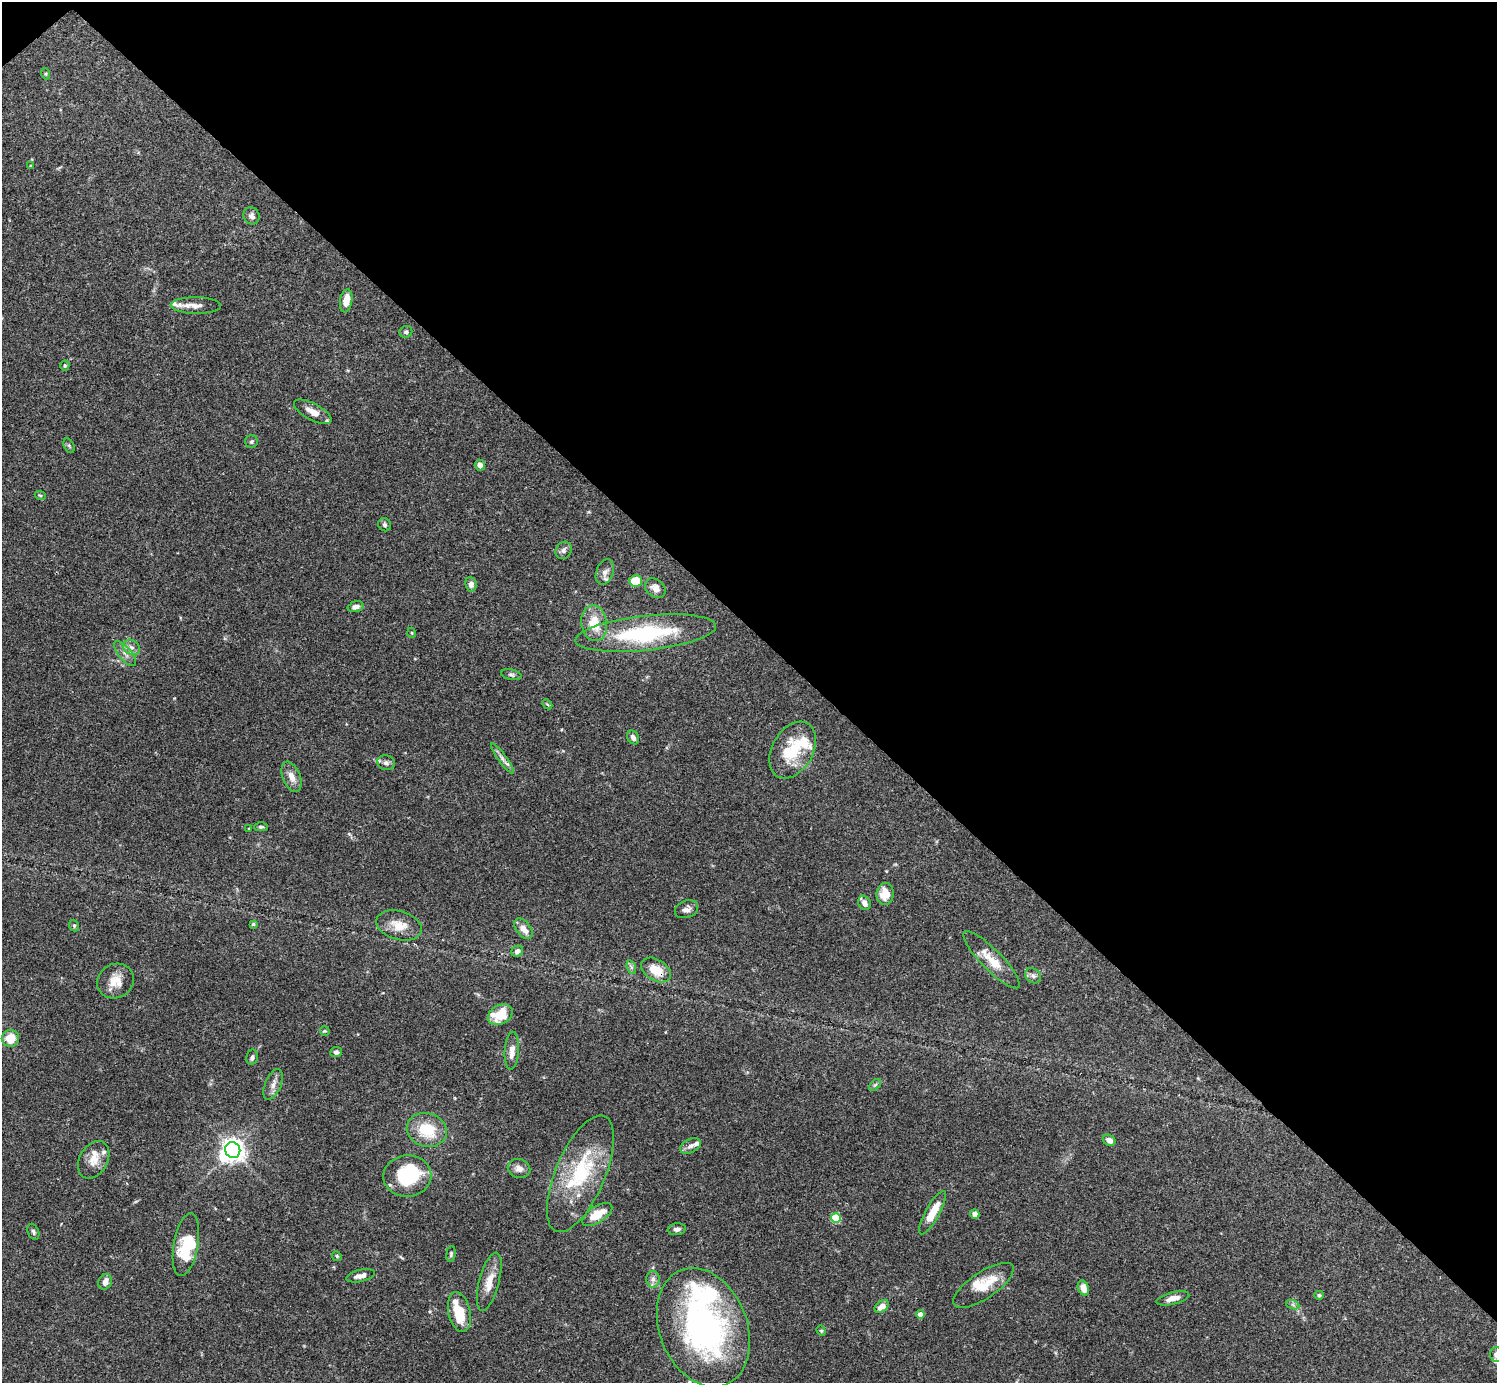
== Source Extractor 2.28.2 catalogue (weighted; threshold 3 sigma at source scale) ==
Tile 3 of 4 x 4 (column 3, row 1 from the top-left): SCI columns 2990-4484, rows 4301-5681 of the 5981 x 5981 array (HDU 1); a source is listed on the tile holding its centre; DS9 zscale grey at full resolution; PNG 1499 x 1385 px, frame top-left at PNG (2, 2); each listed source drawn as its Kron ellipse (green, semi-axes under 4 px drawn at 4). Shown black and unused: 46% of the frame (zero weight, under 3 of 4 exposures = <1% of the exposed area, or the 3 px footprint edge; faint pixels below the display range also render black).
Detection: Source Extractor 2.28.2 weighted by HDU 2 'WHT'; one run over the whole footprint, this tile lists its part. Background 0.0728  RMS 0.0032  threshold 0.0145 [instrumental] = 3 sigma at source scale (4.5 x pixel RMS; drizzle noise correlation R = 1.50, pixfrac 1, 0.05/0.05 arcsec/px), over >= 5 px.
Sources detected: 100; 3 inside a brighter object's white glare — neither listed nor drawn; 11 inside a brighter listed object's ellipse — not listed separately; the other 86 listed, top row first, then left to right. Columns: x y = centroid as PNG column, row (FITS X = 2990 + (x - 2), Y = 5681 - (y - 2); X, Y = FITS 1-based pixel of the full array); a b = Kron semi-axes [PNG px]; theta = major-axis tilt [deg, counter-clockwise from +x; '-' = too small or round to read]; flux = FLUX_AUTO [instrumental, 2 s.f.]
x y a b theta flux
46 74 5 3 - 0.36
31 166 4 4 - 0.57
251 216 9 7 -59 1.4
346 301 12 6 80 3.6
196 306 25 8 -1 2.9
406 332 6 6 - 0.79
65 366 5 4 - 0.44
313 412 21 8 -28 3.9
251 442 6 6 - 0.66
69 446 8 5 -65 0.5
480 465 5 5 - 1.5
40 495 5 3 - 0.33
385 525 7 6 - 0.74
563 550 9 7 54 1.2
605 572 13 8 70 1.8
636 581 6 5 - 7.9
471 584 7 5 -83 1.3
655 588 11 8 -38 2
356 607 8 5 14 1.4
594 623 18 13 -82 7.2
412 633 5 3 - 0.27
646 633 71 17 6 32
131 647 9 7 -31 1.4
125 653 15 6 -51 2
511 675 10 5 -12 0.77
547 704 6 4 -43 0.36
633 737 7 5 -58 1.4
793 750 30 20 60 14
502 758 18 4 -54 1.6
386 763 9 7 -14 1.2
292 777 16 8 -68 2.8
261 827 7 4 -1 0.6
249 828 4 3 - 0.27
885 894 11 8 84 5.1
865 903 7 6 - 1.9
687 909 12 8 20 1.4
253 924 4 4 - 0.4
399 925 23 14 -16 5.5
74 926 6 4 -69 0.51
523 929 12 7 -52 3
517 951 6 5 - 1.6
991 960 38 10 -46 6.2
631 967 7 4 -71 0.71
656 970 16 10 -32 5.9
1033 976 9 7 -39 1.1
116 981 19 17 30 5.1
500 1015 13 9 28 9.1
325 1031 5 4 - 0.37
10 1038 8 8 - 5.6
512 1051 19 7 87 2.7
336 1052 6 5 - 0.95
252 1057 8 5 78 0.82
273 1084 16 8 67 2.2
875 1085 7 4 44 0.61
427 1130 20 16 -17 11
1109 1140 7 5 -32 1.9
690 1146 11 6 26 1.5
233 1150 8 7 - 190
94 1160 20 14 60 4.3
519 1169 11 9 -21 2
580 1174 63 24 67 25
407 1176 24 20 4 19
933 1213 24 7 61 6.6
597 1214 17 8 33 6.5
975 1214 5 4 - 1.7
836 1218 5 5 - 13
677 1229 9 6 5 1.1
33 1232 8 5 -68 0.69
186 1245 32 12 80 13
451 1254 8 4 84 0.52
337 1256 5 4 - 0.46
360 1276 15 6 13 1.9
653 1279 8 6 90 1.2
105 1282 8 6 69 2
489 1282 30 10 75 4.7
983 1285 35 13 34 8
1083 1288 8 5 -69 3.2
1319 1295 5 4 - 0.51
1173 1298 17 6 14 2.2
1293 1305 7 4 -19 0.68
882 1306 8 5 38 2.5
459 1312 20 11 -77 9.1
920 1314 4 4 - 2.4
703 1327 61 44 -68 86
821 1331 5 4 - 0.44
1496 1355 7 6 - 1.4
Overlapping masked pixels (flux is a lower limit): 1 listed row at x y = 656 970
Isophote crosses this tile's border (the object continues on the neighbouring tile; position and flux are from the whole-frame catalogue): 1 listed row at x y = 1496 1355